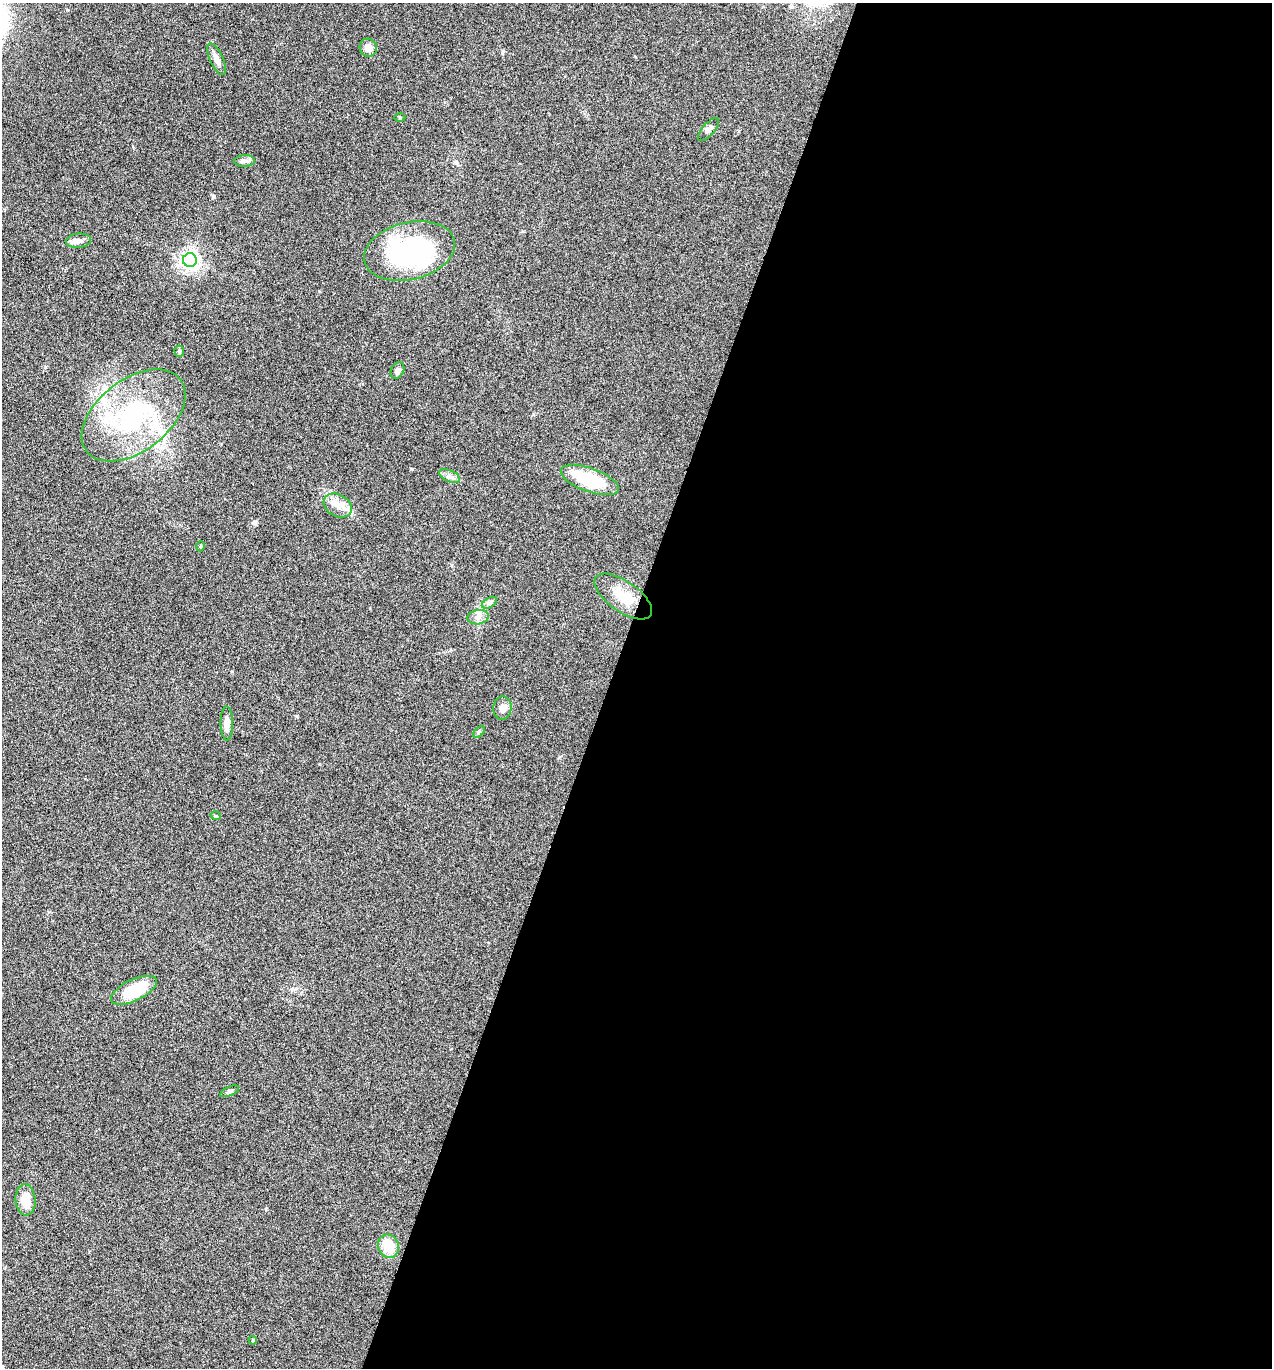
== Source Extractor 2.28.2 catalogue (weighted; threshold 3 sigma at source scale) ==
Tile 12 of 4 x 4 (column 4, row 3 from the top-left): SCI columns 4080-5349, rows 1370-2735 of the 5488 x 5474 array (HDU 1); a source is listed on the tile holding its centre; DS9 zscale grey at full resolution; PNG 1274 x 1370 px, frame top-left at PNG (2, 3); each listed source drawn as its Kron ellipse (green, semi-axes under 4 px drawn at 4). Shown black and unused: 52% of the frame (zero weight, under 5 of 9 exposures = <1% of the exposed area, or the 3 px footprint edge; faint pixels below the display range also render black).
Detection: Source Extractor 2.28.2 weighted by HDU 2 'WHT'; one run over the whole footprint, this tile lists its part. Background 0.171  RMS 0.0059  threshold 0.024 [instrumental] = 3 sigma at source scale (4.09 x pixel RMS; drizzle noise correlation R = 1.36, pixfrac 0.8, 0.05/0.05 arcsec/px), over >= 5 px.
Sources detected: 32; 1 inside a brighter object's white glare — neither listed nor drawn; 4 inside a brighter listed object's ellipse — not listed separately; the other 27 listed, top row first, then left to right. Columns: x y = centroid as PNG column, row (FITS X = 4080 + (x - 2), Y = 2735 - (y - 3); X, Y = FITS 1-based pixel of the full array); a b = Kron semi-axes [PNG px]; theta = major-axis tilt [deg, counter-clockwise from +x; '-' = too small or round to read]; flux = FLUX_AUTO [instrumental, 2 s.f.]
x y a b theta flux
368 48 9 8 - 3.9
216 59 17 6 -66 3.7
400 117 5 3 - 0.53
709 129 14 6 49 2
245 161 10 6 1 1.9
78 241 12 7 5 3.2
410 251 46 28 14 83
190 260 7 7 - 280
179 351 5 5 - 0.81
397 371 9 6 59 2
134 415 59 36 37 72
450 476 11 5 -25 2
590 480 30 12 -20 27
338 506 15 11 -29 5.7
201 546 5 3 - 0.44
623 597 33 15 -35 13
489 603 8 5 31 1.4
478 617 11 7 11 2.9
502 708 12 9 85 3.3
227 723 17 6 -90 4.2
479 732 7 4 45 0.76
216 816 5 3 - 0.5
134 990 25 10 25 21
230 1091 10 4 25 1.2
25 1200 15 10 -86 9.2
388 1246 12 10 -66 12
253 1340 4 3 - 0.45
Unlisted compact peaks at least as high as the median listed source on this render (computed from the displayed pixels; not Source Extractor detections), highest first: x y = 411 469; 266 1209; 254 523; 213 196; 559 757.